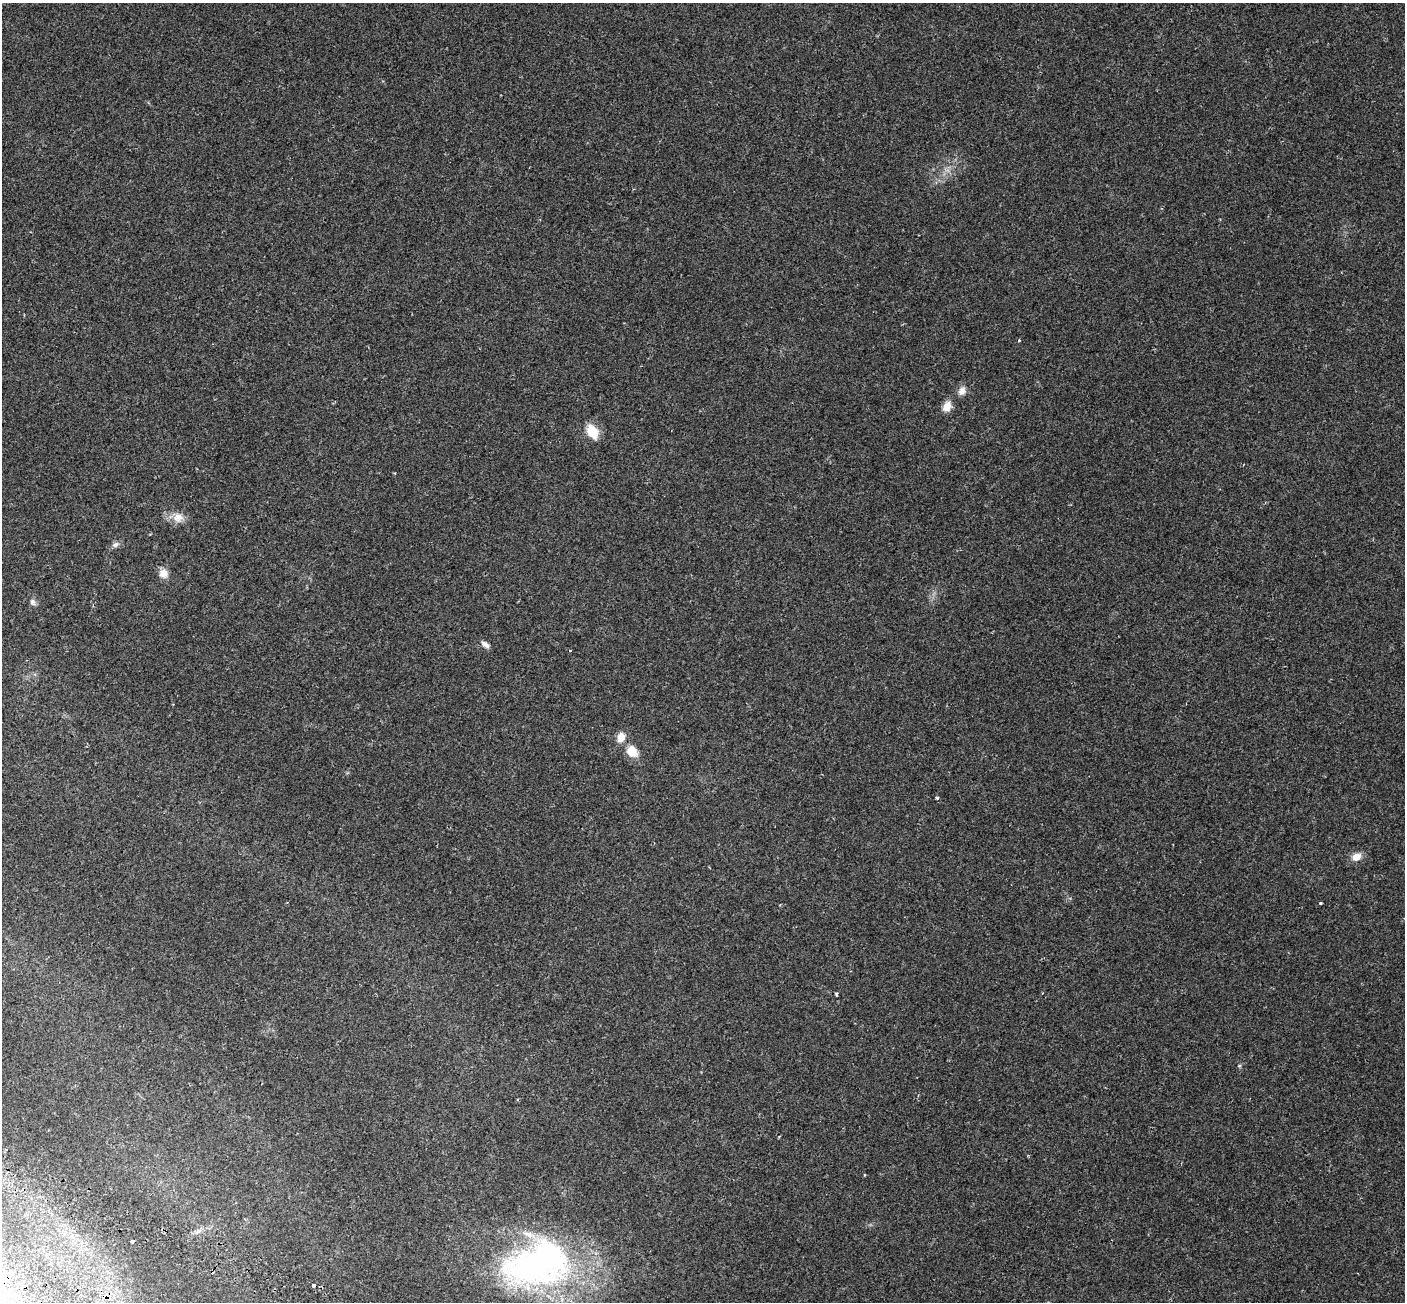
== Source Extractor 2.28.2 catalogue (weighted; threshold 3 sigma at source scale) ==
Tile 7 of 4 x 4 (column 3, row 2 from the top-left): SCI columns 3266-4668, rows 3272-4571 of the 6198 x 6388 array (HDU 1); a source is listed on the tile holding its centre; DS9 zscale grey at full resolution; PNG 1407 x 1304 px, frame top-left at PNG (2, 3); no overlay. Shown black and unused: <1% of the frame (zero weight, under 2 of 3 exposures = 8% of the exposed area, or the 3 px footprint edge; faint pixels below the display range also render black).
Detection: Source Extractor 2.28.2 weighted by HDU 2 'WHT'; one run over the whole footprint, this tile lists its part. Background 0.0576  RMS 0.0048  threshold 0.0215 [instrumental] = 3 sigma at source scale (4.5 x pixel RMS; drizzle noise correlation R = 1.50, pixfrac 1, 0.0396/0.0396 arcsec/px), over >= 5 px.
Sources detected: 21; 1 cosmic-ray / hot-pixel residue — not listed; the other 20 listed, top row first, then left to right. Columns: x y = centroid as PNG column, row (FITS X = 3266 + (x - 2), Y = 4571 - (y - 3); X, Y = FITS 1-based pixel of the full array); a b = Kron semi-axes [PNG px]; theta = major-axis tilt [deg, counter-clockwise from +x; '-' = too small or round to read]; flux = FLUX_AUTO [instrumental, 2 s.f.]
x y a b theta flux
1019 340 4 3 - 0.54
962 391 12 9 62 2.6
947 406 13 9 65 3.9
592 432 17 10 -59 8.7
178 517 15 13 7 4.5
115 545 9 7 33 1.5
163 573 11 10 - 3.5
32 602 10 7 -67 1.5
485 644 11 6 -34 1.9
621 737 13 8 77 4.3
632 752 13 10 -54 6.9
937 798 4 4 - 0.58
1356 857 11 8 19 4
1321 903 3 3 - 1.2
836 994 3 3 - 1.3
1239 1066 6 4 18 0.49
198 1231 7 4 18 1.1
132 1241 4 3 - 1.1
537 1265 84 51 14 150
314 1285 3 3 - 2